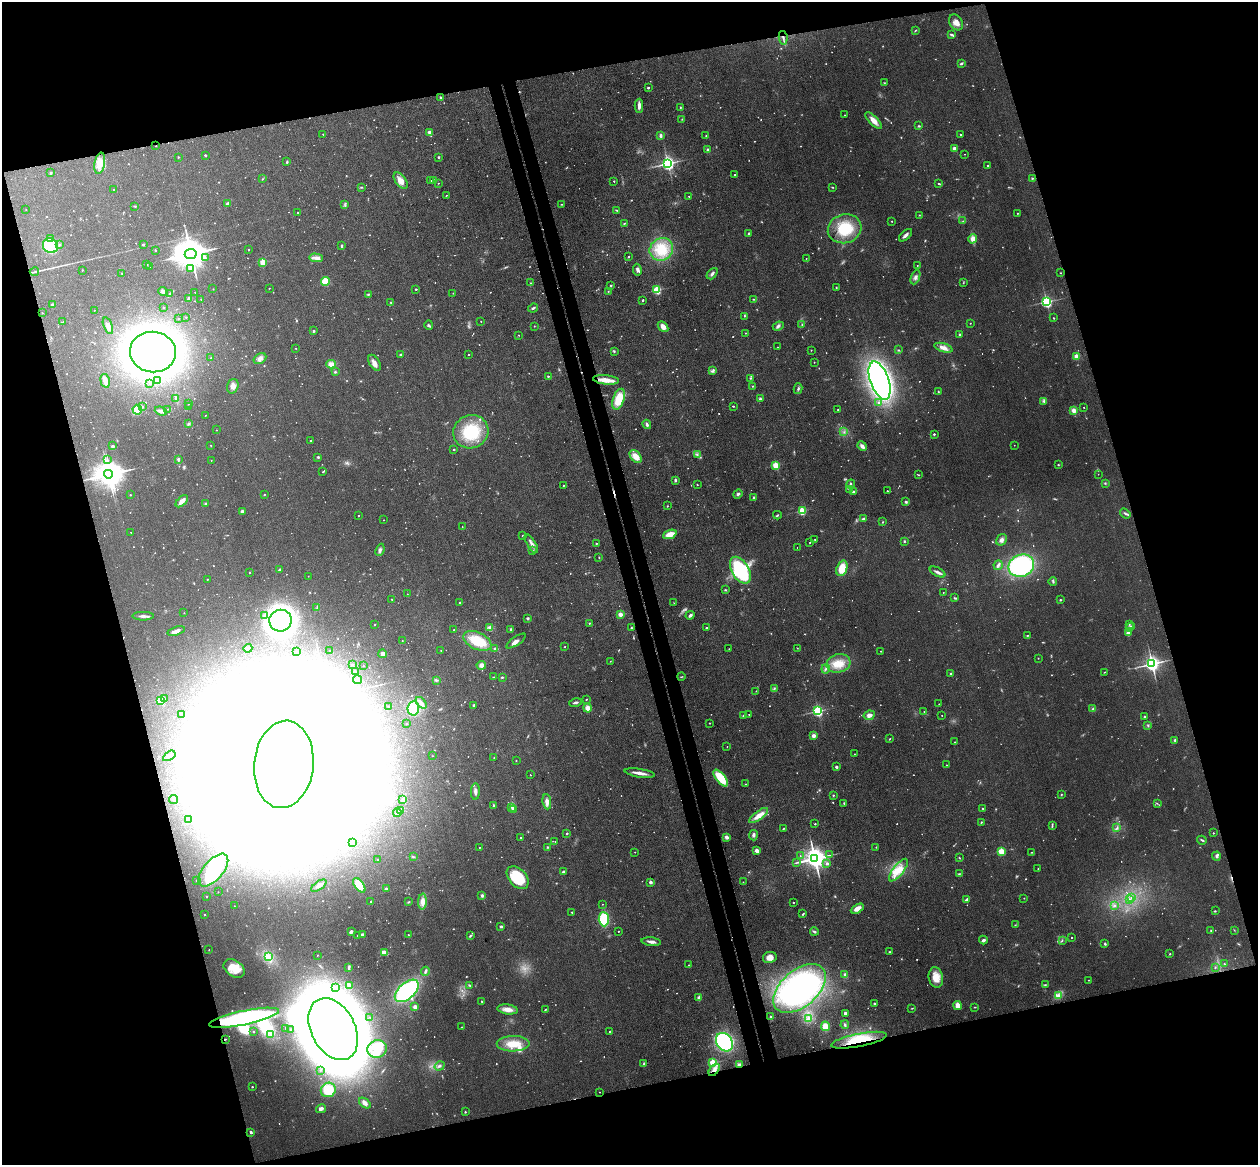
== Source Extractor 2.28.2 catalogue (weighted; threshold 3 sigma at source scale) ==
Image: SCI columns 58-5079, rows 155-4805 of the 5135 x 5078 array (HDU 1 of 3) = the unmasked area's bounding box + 8 px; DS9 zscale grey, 4 x 4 block average (1 PNG px = mean of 4 x 4 image px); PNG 1260 x 1167 px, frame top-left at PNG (2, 2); each listed source drawn as its Kron ellipse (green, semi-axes under 4 px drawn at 4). Shown black and unused: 32% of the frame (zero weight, under 3 of 4 exposures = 5% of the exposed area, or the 3 px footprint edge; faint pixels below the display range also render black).
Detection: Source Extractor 2.28.2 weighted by HDU 2 'WHT'. Background 0.0741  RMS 0.0078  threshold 0.0353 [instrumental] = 3 sigma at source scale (4.5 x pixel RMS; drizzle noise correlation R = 1.50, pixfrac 1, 0.05/0.05 arcsec/px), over >= 5 px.
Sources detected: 1317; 129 too faint to see at this stretch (4 x 4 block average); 119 inside a brighter object's white glare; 14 cosmic-ray / hot-pixel residue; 1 long thin detection or spike segment (spike, bleed or trail) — neither listed nor drawn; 9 coinciding with a brighter row at this scale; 22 inside a brighter listed object's ellipse — not listed separately; of the other 1023, all 500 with FLUX_AUTO >= 2.25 (the completeness limit of this list) listed and drawn (523 fainter detections not listed), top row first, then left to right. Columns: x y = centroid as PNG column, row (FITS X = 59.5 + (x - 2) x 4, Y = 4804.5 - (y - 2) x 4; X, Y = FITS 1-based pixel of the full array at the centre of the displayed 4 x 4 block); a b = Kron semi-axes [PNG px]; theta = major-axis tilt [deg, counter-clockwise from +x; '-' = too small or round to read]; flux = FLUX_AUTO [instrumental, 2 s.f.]
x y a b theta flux
956 22 8 6 -59 37
915 30 4 2 - 3.4
951 35 4 2 - 7.3
783 38 7 2 -80 12
961 63 4 2 - 7.4
884 83 3 2 - 3.1
648 88 2 2 - 12
440 97 2 2 - 17
639 106 7 3 89 28
680 107 3 2 - 3.8
845 115 2 2 - 2.9
682 119 2 2 - 2.4
873 120 10 4 -46 37
919 126 3 2 - 5
430 132 4 3 - 15
323 134 2 2 - 4.2
661 135 3 2 - 14
960 135 2 2 - 4.4
706 136 2 2 - 2.6
156 146 2 2 - 3
954 148 3 3 - 17
708 149 2 2 - 12
965 154 2 2 - 2.5
205 155 2 2 - 7.3
178 157 2 2 - 4.3
438 157 3 2 - 5.5
287 162 2 2 - 5.1
100 163 10 5 80 47
668 163 2 2 - 1800
988 165 2 2 - 8.2
51 173 2 2 - 14
735 175 2 2 - 5.6
1032 178 3 2 - 4
262 179 2 2 - 3.3
431 180 2 2 - 3.3
433 180 2 2 - 34
401 181 9 5 -53 45
614 181 2 2 - 6.3
438 183 2 2 - 2.3
939 184 3 2 - 3.3
361 187 3 2 - 3.7
832 187 3 2 - 3.7
114 189 2 2 - 4.5
447 195 2 2 - 2.5
689 196 2 2 - 3.9
227 203 2 2 - 20
561 204 2 2 - 2.6
345 205 2 2 - 3.5
135 206 3 2 - 4
26 210 2 2 - 2.5
617 210 3 2 - 4
298 213 2 2 - 7.7
1017 213 2 2 - 3.8
919 215 2 2 - 2.3
892 221 2 2 - 4.9
963 221 2 2 - 2.5
624 223 3 2 - 4.5
845 229 17 14 16 160
748 233 3 2 - 4.4
905 235 8 2 43 17
50 238 2 2 - 6.4
973 239 4 4 - 29
143 244 2 2 - 11
59 245 2 2 - 4.1
50 246 8 7 - 210
342 246 3 2 - 6.4
661 249 12 11 - 130
155 250 2 2 - 7.9
249 250 2 2 - 6
191 254 6 5 - 14000
628 256 2 2 - 4.2
205 257 2 2 - 5.5
316 258 7 4 -2 19
806 258 2 2 - 2.8
263 262 2 2 - 180
147 265 2 2 - 2.7
917 265 2 2 - 2.8
150 266 2 2 - 13
190 268 2 2 - 5.9
82 270 2 2 - 2.7
637 270 6 3 -80 14
34 272 4 2 - 5.2
122 273 2 2 - 3.7
1061 273 2 2 - 3.1
712 274 6 3 49 13
915 277 7 3 67 15
325 281 4 4 - 110
531 283 2 2 - 5.7
963 283 3 2 - 3
611 285 2 2 - 6.7
836 287 2 2 - 3.2
269 288 2 2 - 2.5
213 289 2 2 - 2.7
416 289 2 2 - 9.3
657 290 2 2 - 420
163 291 5 4 - 12
608 291 2 2 - 2.8
195 292 2 2 - 2.9
453 293 2 2 - 2.5
170 294 3 2 - 4.7
368 294 3 2 - 4.6
189 299 2 2 - 35
201 299 2 2 - 4.8
754 299 2 2 - 3
643 300 2 2 - 8.7
1046 302 2 2 - 1000
391 303 2 2 - 3
52 305 3 3 - 6.2
164 307 2 2 - 3.7
533 308 5 2 - 8.2
94 310 2 2 - 2.6
42 313 2 2 - 2.7
744 316 3 2 - 3
186 317 2 2 - 3.7
1053 318 3 2 - 2.8
178 319 2 2 - 3.4
481 321 2 2 - 2.6
63 322 2 2 - 2.4
970 323 2 2 - 2.7
429 325 4 3 - 7
802 325 2 2 - 3.3
108 326 9 4 -68 22
534 326 2 2 - 2.5
778 326 5 3 - 11
663 327 6 4 -48 28
313 331 2 2 - 19
746 333 2 2 - 3
519 335 2 2 - 3.6
960 335 3 2 - 7.6
778 347 2 2 - 2.8
295 348 2 2 - 3.1
943 348 9 4 -17 30
811 350 2 2 - 3.2
898 350 3 2 - 4.3
614 351 3 2 - 6.4
153 352 23 20 -6 3900
401 355 2 2 - 13
468 355 2 2 - 5.4
1076 356 2 2 - 120
211 358 2 2 - 2.3
260 359 7 5 30 25
814 362 2 2 - 3
375 363 9 5 -57 26
331 364 4 4 - 29
713 371 4 3 - 9.4
335 372 3 2 - 6
548 376 2 2 - 10
750 378 3 2 - 3.1
606 380 13 4 -6 53
105 381 7 4 -75 28
157 381 4 3 - 15
880 381 20 9 -70 2300
150 383 2 2 - 3.2
233 386 7 5 72 24
753 386 2 2 - 2.9
798 389 5 3 - 8.1
938 392 2 2 - 3.3
176 399 4 2 - 4.4
619 399 11 5 70 140
760 399 3 3 - 6.8
1044 401 4 3 - 8.9
879 403 2 2 - 6.2
188 404 2 2 - 2.5
142 406 2 2 - 6
188 406 2 2 - 3.6
733 406 2 2 - 4.1
1084 407 2 2 - 3.1
168 409 2 2 - 2.4
137 410 5 5 - 94
838 410 2 2 - 4.8
1074 410 4 3 - 21
161 411 6 2 -20 16
205 415 2 2 - 3.1
188 424 4 2 - 7
647 424 5 2 - 12
216 430 2 2 - 2.3
471 432 18 16 25 230
844 432 2 2 - 2.4
934 434 2 2 - 9.1
311 441 2 2 - 2.5
211 445 2 2 - 2.6
1014 445 2 2 - 2.7
112 446 3 2 - 5.2
862 446 5 3 - 20
454 449 2 2 - 4.6
697 454 3 2 - 5.5
636 456 7 5 -51 54
318 457 3 2 - 6.7
107 459 2 2 - 2.9
178 460 4 2 - 8.2
211 460 2 2 - 2.8
776 465 2 2 - 270
1058 465 2 2 - 4.4
323 472 2 2 - 5
108 474 4 4 - 6000
1098 474 2 2 - 2.3
919 475 2 2 - 2.9
675 480 3 2 - 10
1105 483 3 3 - 4.6
851 484 5 2 - 8
563 485 2 2 - 4.6
697 485 2 2 - 3.5
850 490 2 2 - 3
853 491 2 2 - 6.5
887 491 2 2 - 4.9
265 494 2 2 - 4
738 494 4 3 - 10
130 495 2 2 - 4.2
753 498 4 2 - 7.8
182 501 7 3 44 28
906 502 2 2 - 31
206 504 2 2 - 6.7
667 506 2 2 - 2.6
242 511 2 2 - 18
802 511 2 2 - 330
1125 514 6 2 -36 9.1
777 515 4 2 - 6.6
358 516 2 2 - 5.9
863 518 3 2 - 8.4
383 520 2 2 - 2.7
883 522 2 2 - 3.4
462 527 2 2 - 2.8
131 532 2 2 - 2.3
670 534 7 4 22 66
522 535 2 2 - 2.4
815 540 2 2 - 2.4
1001 540 6 5 - 18
904 541 3 2 - 4.6
596 543 2 2 - 6.1
810 543 2 2 - 2.7
531 544 11 3 -58 19
797 547 2 2 - 6.6
380 550 6 3 66 12
533 551 3 2 - 2.8
599 557 2 2 - 2.5
998 565 5 2 - 17
1021 566 13 11 22 630
842 568 8 5 70 93
280 570 2 2 - 6.5
740 570 15 8 -60 420
938 572 8 3 -28 16
249 573 2 2 - 3
308 576 2 2 - 2.4
207 579 2 2 - 3.6
1053 582 4 2 - 7.5
725 590 3 2 - 3.1
943 592 2 2 - 2.6
407 594 2 2 - 2.3
955 598 4 2 - 6.3
392 599 2 2 - 2.5
1060 600 2 2 - 4.5
460 602 2 2 - 5.4
674 603 3 2 - 2.8
317 608 2 2 - 2.7
184 613 2 2 - 2.3
620 614 2 2 - 110
264 615 2 2 - 3.2
690 615 5 3 - 11
143 616 11 2 0 17
528 618 3 2 - 7.3
280 621 11 11 - 3200
589 623 2 2 - 3.7
1129 624 3 2 - 3.8
375 625 2 2 - 2.7
1130 627 5 3 - 15
490 628 3 3 - 8.3
631 628 2 2 - 6.7
707 628 2 2 - 5.5
511 629 2 2 - 8.4
454 630 2 2 - 3.8
176 631 9 3 18 23
1128 633 3 3 - 18
1027 635 3 2 - 3.4
402 641 2 2 - 2.6
477 641 15 8 -25 150
516 641 11 3 34 20
565 647 2 2 - 3.9
248 648 4 2 - 21
495 648 4 2 - 6.5
797 648 3 2 - 2.3
729 649 2 2 - 2.7
297 651 2 2 - 2.4
329 651 2 2 - 2.4
441 651 2 2 - 3.1
881 651 2 2 - 2.9
383 654 4 4 - 16
1038 658 2 2 - 3.3
610 661 2 2 - 3.2
838 663 12 9 16 77
1152 664 3 3 - 2400
353 665 2 2 - 2.6
481 665 5 4 - 19
363 666 2 2 - 3
826 669 4 2 - 7.4
355 671 2 2 - 2.6
1104 672 3 2 - 2.3
951 674 2 2 - 19
494 677 3 2 - 2.7
502 677 2 2 - 5.9
681 677 4 2 - 3.2
358 680 4 2 - 9.5
436 680 3 2 - 5.8
774 689 2 2 - 4.7
756 691 2 2 - 2.8
165 698 2 2 - 3.5
586 699 2 2 - 6.1
161 700 2 2 - 410
575 702 6 2 12 11
421 703 7 3 -49 20
939 704 2 2 - 2.5
474 705 2 2 - 22
389 706 2 2 - 3.3
413 708 7 6 - 110
588 708 4 4 - 30
1093 709 3 2 - 7.5
818 711 2 2 - 840
924 712 2 2 - 2.5
182 714 3 2 - 5
749 715 2 2 - 2.9
869 715 6 4 27 27
942 715 2 2 - 2.5
744 716 4 2 - 16
1145 717 2 2 - 15
407 723 2 2 - 6
710 723 2 2 - 4.5
1148 726 3 2 - 5
813 736 4 3 - 17
890 739 2 2 - 3.7
1175 740 3 2 - 5.9
955 742 2 2 - 3.4
727 746 2 2 - 2.5
854 754 2 2 - 2.4
169 756 7 2 32 11
432 756 2 2 - 3.2
494 757 2 2 - 2.6
516 761 2 2 - 3.1
284 764 44 29 84 47000
947 765 2 2 - 3.7
836 767 2 2 - 12
640 773 15 2 -9 37
530 775 2 2 - 3.3
721 778 10 4 -53 130
745 784 2 2 - 2.8
475 791 8 3 88 18
1061 794 2 2 - 3.2
833 795 2 2 - 4.6
174 800 4 2 - 3.7
403 800 4 3 - 8.3
547 802 8 4 -83 24
844 803 3 2 - 4.4
1157 803 2 2 - 2.4
494 805 3 2 - 6.2
512 807 3 3 - 9.6
983 808 2 2 - 6.1
401 810 3 2 - 6.5
513 810 2 2 - 3.8
397 813 4 2 - 6.1
759 815 11 4 37 46
189 820 3 2 - 5.3
981 822 2 2 - 4.3
815 824 2 2 - 6.7
1052 826 4 2 - 5.2
1117 828 3 2 - 4.2
783 829 2 2 - 3.3
567 833 2 2 - 15
1213 833 2 2 - 6.1
753 835 5 3 - 12
726 837 2 2 - 25
521 838 2 2 - 7.3
1202 840 5 2 - 6.7
555 841 2 2 - 3.4
352 842 2 2 - 2.9
479 847 2 2 - 2.5
547 847 4 2 - 3.3
876 847 2 2 - 3.7
757 851 2 2 - 40
1001 851 2 2 - 240
635 852 2 2 - 2.8
1032 852 3 2 - 2.9
830 855 2 2 - 2.7
800 856 2 2 - 2.3
1216 856 4 3 - 8.5
413 857 3 2 - 3.7
815 858 4 3 - 5200
959 858 3 2 - 2.8
377 860 2 2 - 3.1
796 863 3 2 - 2.7
827 863 2 2 - 12
1038 868 2 2 - 2.3
213 870 20 10 49 260
898 870 13 5 52 64
563 872 3 2 - 7.5
959 874 3 2 - 5.1
518 878 13 8 -47 210
196 880 2 2 - 2.4
650 882 3 3 - 13
743 882 2 2 - 3.3
359 885 8 4 -53 72
319 886 9 3 35 17
386 889 2 2 - 13
218 892 2 2 - 2.3
482 895 4 3 - 8.4
206 897 2 2 - 5.8
1024 898 2 2 - 4.2
1132 898 2 2 - 7.5
967 899 4 3 - 13
1129 900 2 2 - 6.5
371 901 2 2 - 2.7
409 902 3 2 - 3.7
422 902 8 4 87 37
793 902 2 2 - 4.9
602 904 2 2 - 2.3
1114 905 2 2 - 4.3
234 906 2 2 - 2.3
857 909 7 4 28 43
1215 911 3 2 - 3.4
572 912 2 2 - 5.6
205 914 2 2 - 4.6
803 914 3 2 - 5.4
604 919 7 5 -87 190
1015 925 2 2 - 2.5
501 927 3 2 - 7.2
1234 930 2 2 - 2.4
618 931 2 2 - 5.2
1211 931 2 2 - 2.4
351 932 3 3 - 13
814 932 4 2 - 8.2
357 935 2 2 - 3
362 935 3 2 - 16
408 935 2 2 - 3.5
470 936 3 2 - 6.2
1072 937 2 2 - 4
983 940 4 4 - 11
1062 940 2 2 - 3
651 942 10 3 -7 23
1105 944 3 2 - 5.3
209 950 2 2 - 2.8
384 952 4 3 - 37
889 952 3 2 - 4.4
1170 954 2 2 - 4
317 955 2 2 - 2.7
268 957 3 3 - 12
770 957 7 5 12 37
1224 964 3 2 - 2.8
689 965 2 2 - 3.9
349 967 3 2 - 5.6
234 968 11 8 -33 73
1215 968 2 2 - 5.1
425 971 4 2 - 8.7
845 975 3 3 - 13
936 978 10 7 -79 70
1088 980 2 2 - 3
349 985 4 2 - 23
469 985 3 2 - 4.5
1045 985 4 2 - 3.7
335 987 2 2 - 4.5
799 988 31 18 41 920
407 991 14 8 42 600
1058 996 3 3 - 10
699 998 4 3 - 20
482 1001 2 2 - 5.8
874 1003 2 2 - 15
958 1006 4 3 - 44
415 1007 3 3 - 20
975 1007 3 2 - 3.2
912 1008 3 2 - 2.9
508 1009 10 5 -8 38
545 1009 3 2 - 2.6
845 1013 3 2 - 7.1
370 1017 2 2 - 2.8
771 1017 3 2 - 5.4
244 1018 36 7 12 1000
809 1018 2 2 - 2.5
845 1025 4 2 - 6.9
825 1026 4 4 - 49
462 1027 2 2 - 2.9
285 1028 2 2 - 2.4
333 1029 33 22 -62 19000
291 1030 2 2 - 10
609 1031 2 2 - 3.9
253 1032 2 2 - 9
271 1034 2 2 - 4.4
225 1039 2 2 - 3.3
859 1040 28 6 11 150
724 1042 10 7 -55 830
513 1044 16 7 1 88
377 1049 10 9 - 63
713 1063 2 2 - 290
643 1064 3 2 - 4.7
739 1065 4 3 - 11
440 1066 5 3 - 10
321 1070 2 2 - 2.8
714 1070 7 4 52 27
252 1087 2 2 - 5.7
328 1090 8 7 - 100
599 1092 2 2 - 2.3
365 1103 6 4 -40 19
321 1109 5 3 - 17
465 1112 2 2 - 4.1
251 1132 3 2 - 6.9
Overlapping masked pixels (flux is a lower limit): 7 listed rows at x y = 783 38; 606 380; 284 764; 244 1018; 225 1039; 859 1040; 714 1070
Diffuse or blended objects may show on this block-average render without a row.